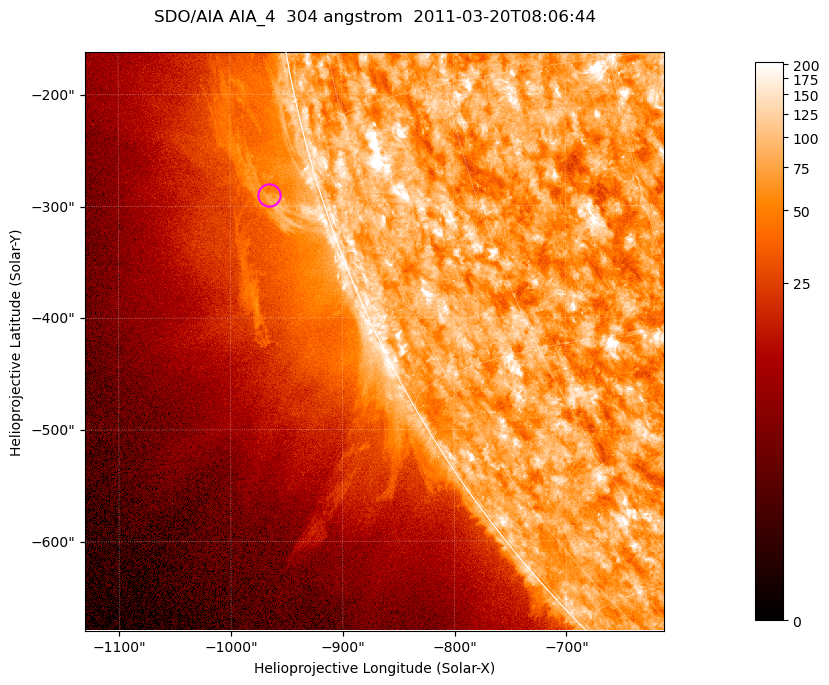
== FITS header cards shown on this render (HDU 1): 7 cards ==
TELESCOP= 'SDO/AIA '           / For AIA: SDO/AIA
INSTRUME= 'AIA_4   '           / For AIA: AIA_ATA1, AIA_ATA2, AIA_ATA3 or AIA_AT
WAVELNTH=                  304 / [angstrom] Wavelength
WAVEUNIT= 'angstrom'           / Wavelength unit: angstrom
DATE-OBS= '2011-03-20T08:06:44.103' / [ISO] Date when observation started; ISO 8
CTYPE1  = 'HPLN-TAN'           / CTYPE1; Typically HPLN
CTYPE2  = 'HPLT-TAN'           / CTYPE2; Typically HPLT

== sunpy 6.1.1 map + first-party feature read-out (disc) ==
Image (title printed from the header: SDO/AIA AIA_4  304 angstrom  2011-03-20T08:06:44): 863 x 863 px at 0.6 arcsec/px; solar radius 964 arcsec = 1605 px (partial field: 4.2% of the solar disc is inside the frame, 46% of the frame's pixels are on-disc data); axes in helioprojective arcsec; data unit not stated in the header (colour bar unlabelled)
Orientation: roll -0.132 deg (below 1 deg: not rotated)
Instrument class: DISC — disc imager (sunpy class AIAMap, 304 A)
Bright regions (active regions / flare kernels): reference = the on-disc median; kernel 7 px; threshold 5 sigma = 123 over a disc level ~75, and >= 1.15x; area >= 744 px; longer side >= 10 px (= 6 arcsec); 0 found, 0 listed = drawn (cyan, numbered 1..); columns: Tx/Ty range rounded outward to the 2 arcsec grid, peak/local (2 s.f.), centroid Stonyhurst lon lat
Off-limb structures (1.02-1.3 R_sun): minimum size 372 px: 3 found; the strongest spans PA ~100..110 deg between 1.02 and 1.08 R_sun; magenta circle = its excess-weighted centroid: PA ~105 deg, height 1.05 R_sun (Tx ~-966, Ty ~-290 arcsec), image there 1.9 x the reference